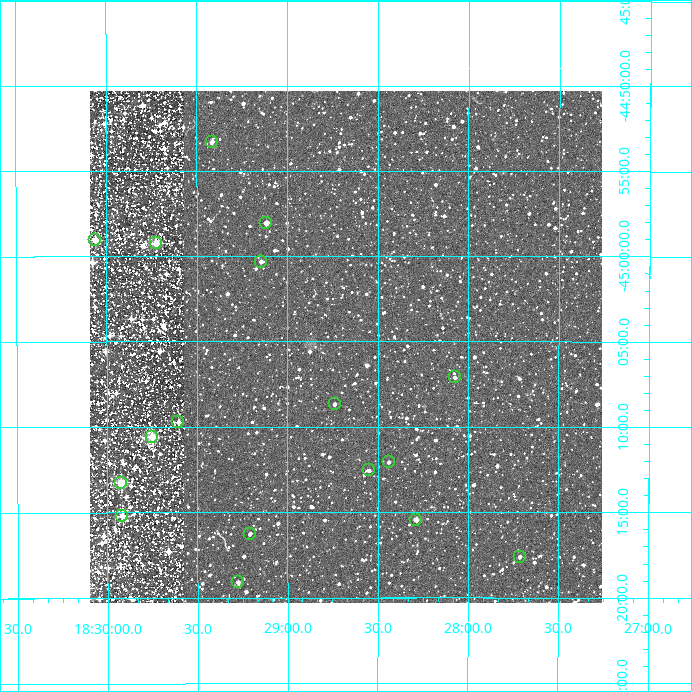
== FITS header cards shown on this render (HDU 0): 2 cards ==
NAXIS1  =                  512
NAXIS2  =                  512

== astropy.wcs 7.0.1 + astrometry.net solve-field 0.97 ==
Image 512 x 512 px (HDU 0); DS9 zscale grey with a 90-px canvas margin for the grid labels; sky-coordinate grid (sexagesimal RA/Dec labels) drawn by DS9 from the SOLVED WCS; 17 Tycho-2 reference stars matched to detected sources circled (green)
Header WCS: RA---TAN/DEC--TAN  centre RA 18:28:41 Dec -45:05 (277.17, -45.09 deg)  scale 3.52 arcsec/px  FOV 30.0' x 30.0'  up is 0 deg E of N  parity normal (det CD < 0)
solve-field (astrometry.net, Tycho-2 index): VERIFIED the header's WCS against the Tycho-2 star catalogue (verified at 2 index scales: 3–17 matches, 0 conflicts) and refined it, rather than solving blind
Solved WCS: RA---TAN-SIP/DEC--TAN-SIP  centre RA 18:28:41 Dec -45:05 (277.17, -45.09 deg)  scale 3.51 arcsec/px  FOV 30.0' x 30.0'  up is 0 deg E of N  parity normal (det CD < 0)
The solver's refit moves the header's centre by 1.4 arcsec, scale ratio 0.9998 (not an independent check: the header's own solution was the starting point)
Tycho-2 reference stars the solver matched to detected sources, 17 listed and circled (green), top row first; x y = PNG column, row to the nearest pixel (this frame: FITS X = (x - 90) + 1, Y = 512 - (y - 91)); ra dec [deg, ICRS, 3 dp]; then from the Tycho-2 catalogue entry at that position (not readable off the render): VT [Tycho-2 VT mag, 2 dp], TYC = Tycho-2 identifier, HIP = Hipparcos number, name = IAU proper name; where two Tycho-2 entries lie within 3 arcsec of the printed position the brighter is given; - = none
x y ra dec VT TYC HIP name
212 142 277.354 -44.888 10.71 7913-1688-1 - -
266 223 277.279 -44.968 9.87 7913-926-1 - -
95 240 277.515 -44.984 11.13 7914-306-1 - -
156 243 277.431 -44.987 11.11 7913-2290-1 - -
261 262 277.286 -45.005 11.26 8359-1218-1 - -
455 377 277.018 -45.119 11.20 8359-1644-1 - -
335 404 277.185 -45.145 11.54 8359-1846-1 - -
178 422 277.401 -45.162 11.55 8359-260-1 - -
152 437 277.438 -45.176 10.88 8359-1874-1 - -
389 462 277.110 -45.201 11.54 8359-1006-1 - -
369 470 277.137 -45.209 10.99 8359-500-1 - -
121 483 277.481 -45.221 10.44 8359-1068-1 - -
122 516 277.480 -45.253 11.08 8359-592-1 - -
416 520 277.072 -45.257 10.30 8359-1956-1 - -
250 534 277.302 -45.271 11.46 8359-1424-1 - -
520 557 276.928 -45.294 11.21 8359-902-1 - -
238 582 277.319 -45.318 11.50 8359-1136-1 - -